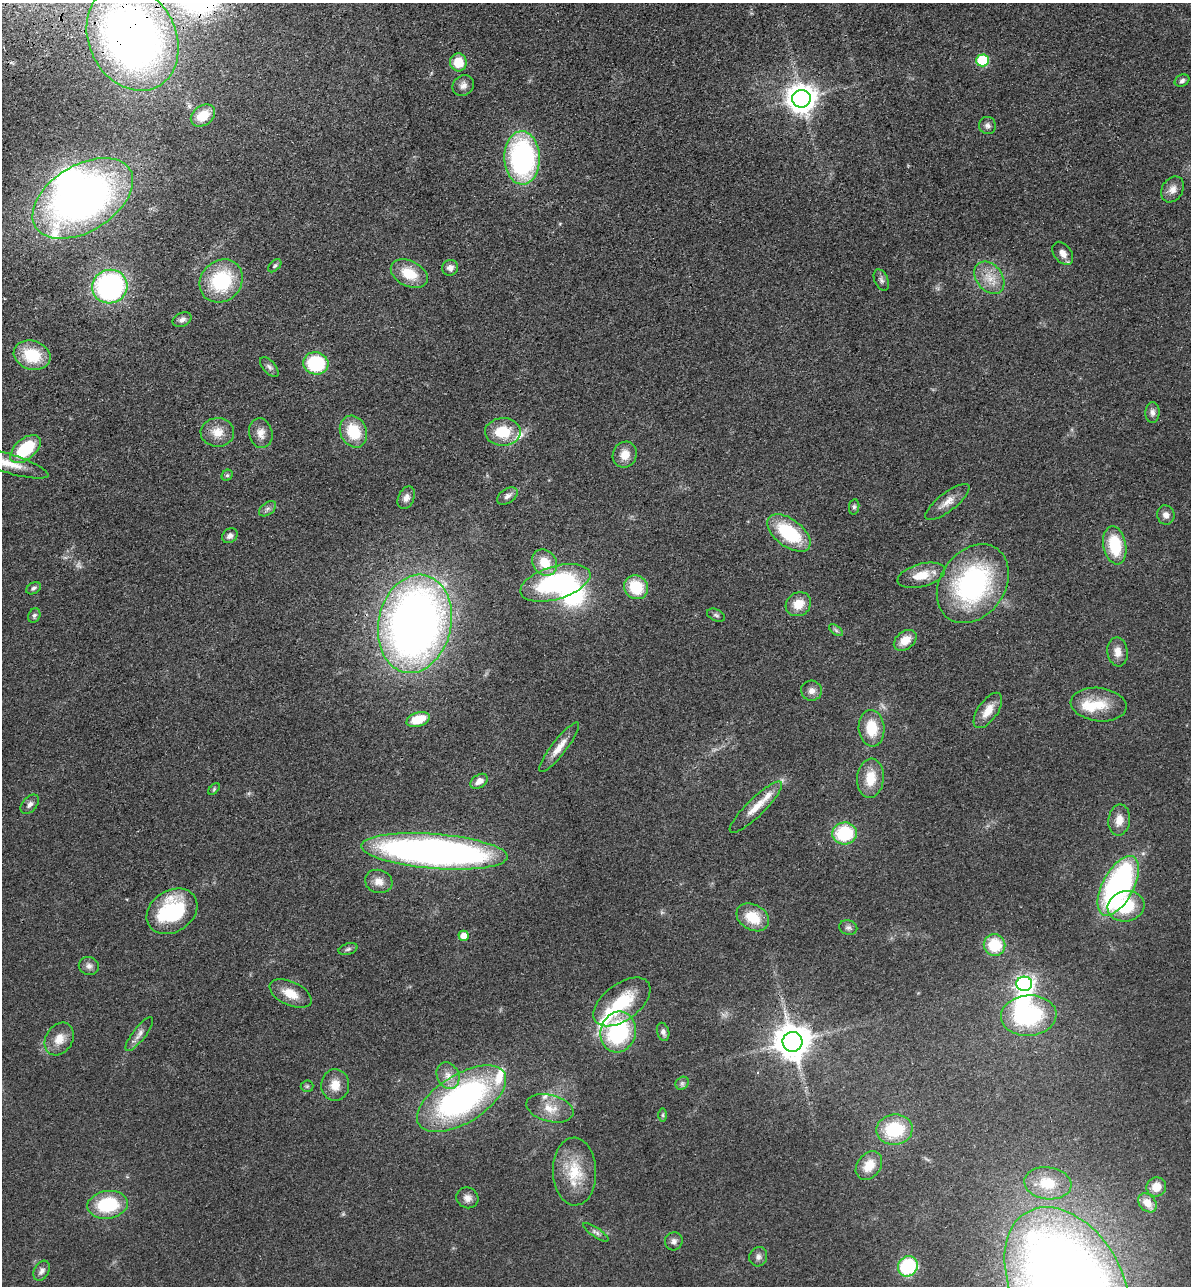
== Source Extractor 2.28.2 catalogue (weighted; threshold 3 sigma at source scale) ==
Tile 11 of 4 x 4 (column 3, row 3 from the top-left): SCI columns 2675-3863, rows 1399-2682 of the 5229 x 5365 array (HDU 1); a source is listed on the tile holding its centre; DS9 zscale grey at full resolution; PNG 1193 x 1288 px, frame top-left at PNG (2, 3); each listed source drawn as its Kron ellipse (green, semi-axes under 4 px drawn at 4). Shown black and unused: <1% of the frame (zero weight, under 3 of 4 exposures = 6% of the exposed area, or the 3 px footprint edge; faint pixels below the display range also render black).
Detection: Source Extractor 2.28.2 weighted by HDU 2 'WHT'; one run over the whole footprint, this tile lists its part. Background 0.0462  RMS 0.0058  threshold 0.0259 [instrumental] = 3 sigma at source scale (4.5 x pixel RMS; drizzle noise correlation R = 1.50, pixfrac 1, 0.05/0.05 arcsec/px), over >= 5 px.
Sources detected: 120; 1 too faint to see at this stretch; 4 inside a brighter object's white glare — neither listed nor drawn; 7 inside a brighter listed object's ellipse — not listed separately; the other 108 listed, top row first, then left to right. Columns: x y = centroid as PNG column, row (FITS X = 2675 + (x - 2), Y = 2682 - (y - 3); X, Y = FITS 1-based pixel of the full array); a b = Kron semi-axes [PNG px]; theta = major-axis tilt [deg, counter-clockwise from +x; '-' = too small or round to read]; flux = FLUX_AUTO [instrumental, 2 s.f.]
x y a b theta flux
132 38 55 43 -63 420
982 60 6 6 - 42
458 62 9 8 - 13
1182 81 7 5 26 1.7
463 85 11 10 - 3.3
801 99 9 9 - 830
203 116 13 9 36 11
987 125 8 8 - 2.2
522 158 26 17 -89 120
1172 189 14 10 58 4.3
83 198 55 33 32 310
1063 253 13 8 -53 4.4
275 266 8 5 44 1.1
450 268 8 8 - 3
409 274 19 12 -26 16
989 278 18 13 -52 9.8
881 280 11 6 -66 2.1
221 281 23 20 45 42
110 287 18 16 19 130
182 320 10 6 24 2.3
32 355 19 14 -17 23
316 363 12 11 - 37
269 367 12 6 -48 2.1
1152 412 10 7 88 2.8
217 432 17 14 2 8.4
353 432 16 13 -65 20
503 432 18 14 1 18
261 433 15 11 -76 5.2
25 449 18 10 41 32
625 455 13 12 - 7.4
6 463 44 9 -17 12
227 475 6 5 - 1
507 496 11 7 34 2.7
406 498 12 8 67 3.3
947 502 27 9 38 6.6
854 507 8 5 80 1.2
268 509 10 6 37 1.9
1166 515 9 8 - 3.2
789 533 25 13 -38 38
230 536 8 7 - 2.7
1115 545 19 11 -79 26
544 562 14 11 -51 12
921 575 24 11 15 11
555 583 36 16 16 73
973 584 43 32 55 110
636 587 12 11 - 22
34 588 8 5 31 1.4
798 604 13 11 37 9.6
34 615 7 6 - 1.4
716 615 9 5 -23 1.3
415 624 50 36 78 470
836 630 8 4 -37 1.2
905 640 12 8 38 8.6
1118 652 14 10 -82 5.5
811 691 10 10 - 3.5
1099 705 28 16 -7 16
988 710 20 10 55 8.3
418 720 12 7 19 15
872 728 18 13 -85 16
559 747 31 7 52 7.6
870 778 20 13 84 13
479 781 9 6 33 4.3
214 789 7 4 46 0.86
30 804 11 7 49 2.5
756 807 35 9 44 10
1119 820 16 11 81 6.9
844 833 12 11 - 36
434 851 73 17 -4 340
379 881 14 11 -17 5.7
1118 886 33 15 62 140
1126 906 18 15 14 28
172 911 27 20 33 49
753 917 17 12 -29 16
848 928 9 7 -13 1.9
464 936 5 5 - 9.4
994 945 11 10 - 22
348 949 10 5 16 1.5
89 966 10 9 - 2.9
1024 984 8 7 - 170
291 994 22 11 -25 9.5
622 1002 33 18 36 28
1029 1016 28 20 5 66
618 1032 20 17 77 63
663 1032 9 6 -74 2.2
139 1034 21 6 52 3.9
59 1039 17 13 57 8.1
792 1042 10 10 - 1400
448 1076 14 11 -63 5.8
682 1083 7 6 - 1.4
335 1085 16 14 88 7.9
307 1086 6 6 - 1.1
462 1099 50 24 31 150
550 1108 24 13 -14 10
663 1115 6 4 -90 1
894 1130 18 15 8 30
869 1165 16 11 52 9.3
575 1172 34 21 -88 22
1048 1183 24 16 -7 18
1156 1187 10 9 - 8
467 1198 11 10 - 3.9
1147 1203 11 8 -48 7.3
107 1205 20 14 8 34
596 1232 15 4 -34 2
674 1241 9 9 - 2.5
758 1257 10 9 - 2.7
908 1266 10 9 - 43
42 1271 11 7 59 2.8
1067 1285 83 55 -61 910
Overlapping masked pixels (flux is a lower limit): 4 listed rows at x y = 132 38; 83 198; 25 449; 575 1172
Isophote crosses this tile's border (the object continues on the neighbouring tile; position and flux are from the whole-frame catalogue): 3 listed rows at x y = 132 38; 6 463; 1067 1285